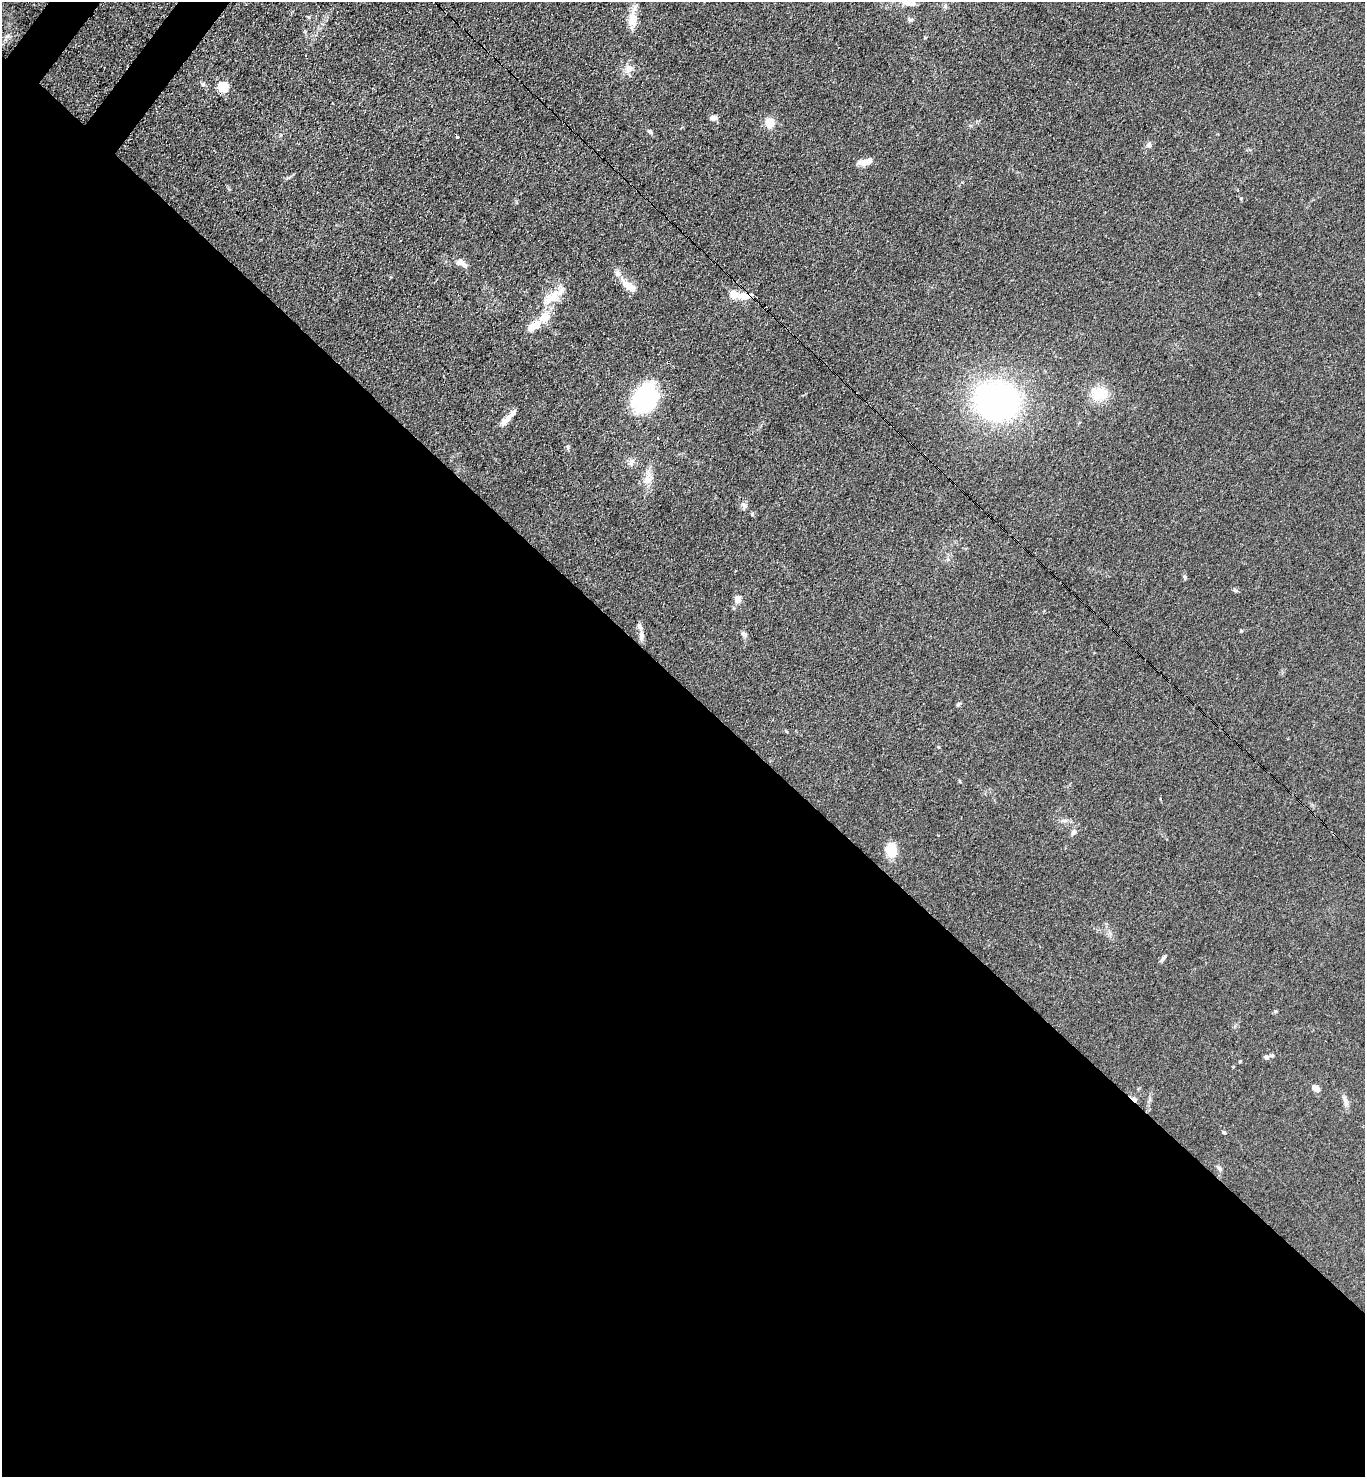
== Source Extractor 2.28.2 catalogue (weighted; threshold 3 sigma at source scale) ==
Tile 14 of 4 x 4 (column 2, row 4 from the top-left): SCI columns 1734-3096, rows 68-1542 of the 6052 x 6034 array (HDU 1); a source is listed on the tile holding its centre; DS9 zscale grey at full resolution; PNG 1367 x 1479 px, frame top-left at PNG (2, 2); no overlay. Shown black and unused: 54% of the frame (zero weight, under 3 of 4 exposures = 7% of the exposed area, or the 3 px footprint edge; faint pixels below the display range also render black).
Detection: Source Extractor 2.28.2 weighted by HDU 2 'WHT'; one run over the whole footprint, this tile lists its part. Background 0.0831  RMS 0.0073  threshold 0.033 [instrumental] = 3 sigma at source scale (4.5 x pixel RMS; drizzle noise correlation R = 1.50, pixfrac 1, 0.05/0.05 arcsec/px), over >= 5 px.
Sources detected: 58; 2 cosmic-ray / hot-pixel residue — not listed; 6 inside a brighter listed object's ellipse — not listed separately; the other 50 listed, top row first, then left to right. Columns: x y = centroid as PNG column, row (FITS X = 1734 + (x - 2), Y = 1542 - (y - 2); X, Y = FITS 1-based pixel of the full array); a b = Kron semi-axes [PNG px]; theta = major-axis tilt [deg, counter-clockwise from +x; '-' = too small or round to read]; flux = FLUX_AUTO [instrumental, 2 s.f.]
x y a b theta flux
913 4 17 6 8 3.3
945 6 7 4 71 1.2
308 17 5 4 - 0.84
633 18 30 9 84 10
909 19 8 4 0 1.4
306 56 3 2 - 1.1
629 68 12 10 79 5.2
203 84 6 5 - 1.5
223 87 5 5 - 46
713 118 8 6 0 3.5
770 123 10 9 - 10
650 132 7 5 -43 1.6
458 136 3 3 - 4.6
1149 144 8 6 -89 1.9
865 162 17 7 11 6.9
459 262 12 8 -12 4.2
629 286 20 8 -34 9.9
734 294 5 5 - 22
745 296 11 6 2 11
554 297 23 14 70 14
545 317 9 8 - 11
534 326 19 9 37 10
1099 394 22 16 -1 16
645 399 27 21 53 80
997 401 37 32 -15 220
513 413 17 5 50 3
504 422 10 7 63 3.5
568 447 7 4 -89 1.1
631 462 10 8 -85 3.1
648 478 18 10 89 7.8
744 505 9 6 -63 2.1
752 514 5 4 - 0.83
948 559 6 5 - 1.5
1185 577 8 4 -77 1.2
1235 590 6 5 - 1.1
738 599 9 7 76 4.8
1241 631 5 3 - 0.66
744 634 9 5 -39 2
641 636 12 7 89 3.4
958 704 7 4 52 1.2
1064 820 9 4 0 2.1
1074 832 7 6 - 2.2
891 850 13 10 -87 16
1162 959 10 4 57 1.6
1275 1012 6 4 20 0.9
1266 1057 6 6 - 1.9
1316 1088 8 6 -27 5.5
1346 1101 18 5 -76 3.1
1224 1132 5 4 - 0.81
1219 1168 7 5 -57 1.8
Overlapping masked pixels (flux is a lower limit): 1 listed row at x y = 745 296
Unlisted compact peaks at least as high as the median listed source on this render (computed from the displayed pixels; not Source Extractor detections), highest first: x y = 1240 1061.